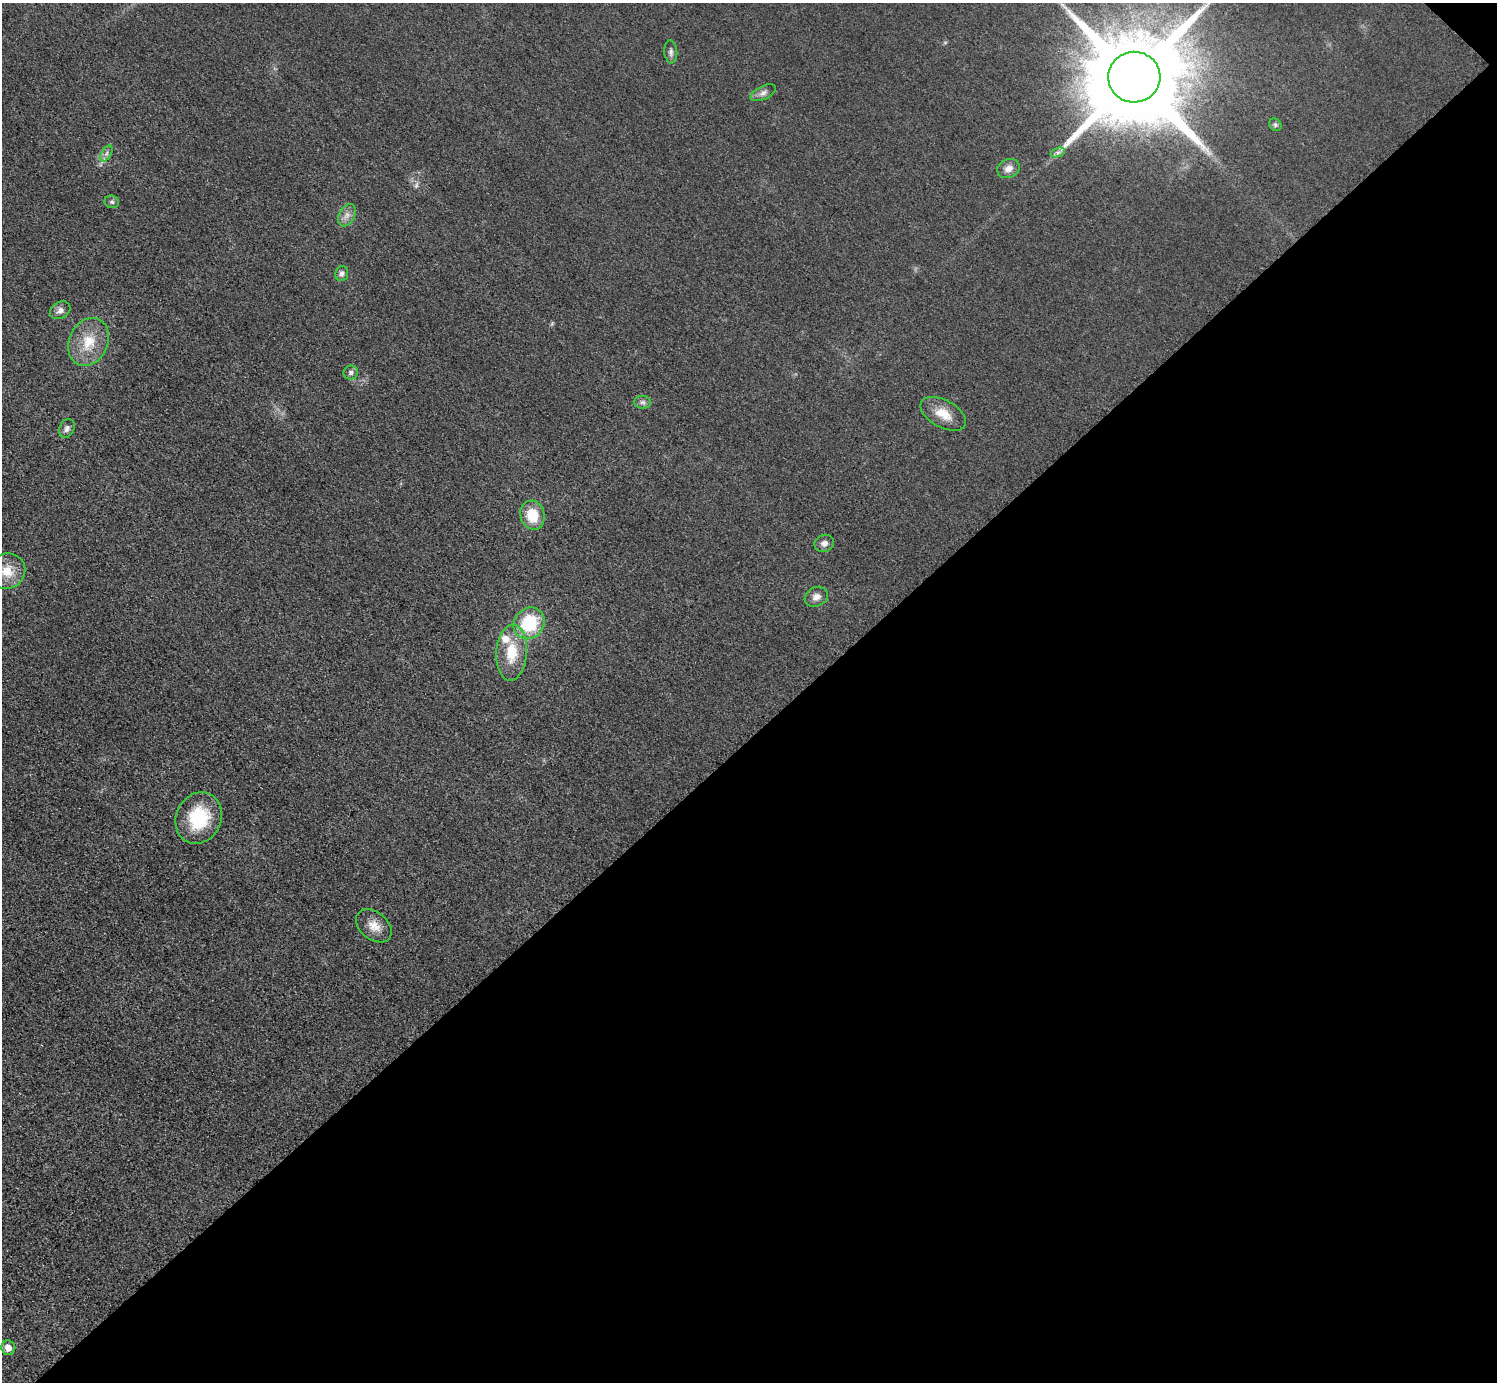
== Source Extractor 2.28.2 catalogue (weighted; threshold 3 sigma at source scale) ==
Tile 12 of 4 x 4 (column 4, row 3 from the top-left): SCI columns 4498-5992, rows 1694-3073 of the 6004 x 6004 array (HDU 1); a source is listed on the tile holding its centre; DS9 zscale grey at full resolution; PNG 1499 x 1384 px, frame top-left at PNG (2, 3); each listed source drawn as its Kron ellipse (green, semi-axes under 4 px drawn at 4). Shown black and unused: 47% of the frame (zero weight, under 3 of 5 exposures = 1% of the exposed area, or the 3 px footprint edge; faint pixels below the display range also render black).
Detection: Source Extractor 2.28.2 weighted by HDU 2 'WHT'; one run over the whole footprint, this tile lists its part. Background 0.0182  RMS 0.0054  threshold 0.0244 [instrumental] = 3 sigma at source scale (4.5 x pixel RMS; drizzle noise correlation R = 1.50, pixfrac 1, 0.05/0.05 arcsec/px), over >= 5 px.
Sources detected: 27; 1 too faint to see at this stretch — neither listed nor drawn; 1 inside a brighter listed object's ellipse — not listed separately; the other 25 listed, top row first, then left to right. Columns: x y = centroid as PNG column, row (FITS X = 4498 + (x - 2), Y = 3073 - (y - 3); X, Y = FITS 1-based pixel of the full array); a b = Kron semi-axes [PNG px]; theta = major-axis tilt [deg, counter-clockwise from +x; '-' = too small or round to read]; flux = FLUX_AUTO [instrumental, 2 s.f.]
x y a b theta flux
671 52 11 6 -85 1.9
1134 77 26 25 - 12000
763 93 13 6 27 2.5
1275 125 7 5 -49 1.1
1058 152 7 4 19 1.4
106 154 9 5 59 1.8
1008 168 11 9 25 3.9
112 202 7 6 - 1.4
347 215 12 7 61 3.3
342 273 7 6 - 1.9
60 310 11 8 30 2.8
89 342 25 19 65 16
351 372 7 7 - 1.7
643 402 8 6 -1 1.7
943 414 25 13 -29 9.8
67 428 10 7 67 2.1
532 515 15 12 -75 14
824 543 10 8 21 2.9
7 571 18 17 - 12
816 597 12 9 29 3.4
529 623 16 14 47 30
512 653 28 15 86 17
199 818 26 22 64 30
374 926 20 13 -39 7.2
8 1348 7 7 - 4.9
Isophote crosses this tile's border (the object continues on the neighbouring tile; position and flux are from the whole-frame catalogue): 2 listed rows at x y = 1134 77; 7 571